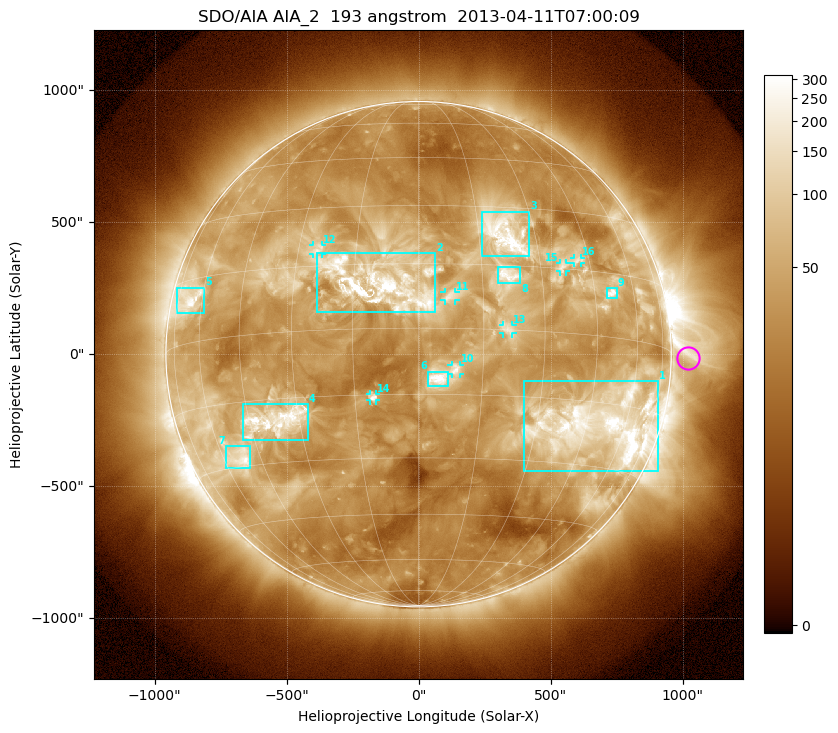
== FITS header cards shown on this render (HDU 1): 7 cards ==
TELESCOP= 'SDO/AIA'
INSTRUME= 'AIA_2'
WAVELNTH=                  193
WAVEUNIT= 'angstrom'
DATE-OBS= '2013-04-11T07:00:09.33'
CTYPE1  = 'HPLN-TAN'
CTYPE2  = 'HPLT-TAN'

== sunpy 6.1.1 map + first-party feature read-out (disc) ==
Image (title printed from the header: SDO/AIA AIA_2  193 angstrom  2013-04-11T07:00:09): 1024 x 1024 px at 2.4 arcsec/px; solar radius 957 arcsec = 399 px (full disc in frame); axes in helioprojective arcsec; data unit not stated in the header (colour bar unlabelled)
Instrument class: DISC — disc imager (sunpy class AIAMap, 193 A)
Bright regions (active regions / flare kernels): reference = the median radial profile (limb darkening/brightening removed); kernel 9 px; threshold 5 sigma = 99.9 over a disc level ~37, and >= 1.15x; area >= 12 px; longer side >= 10 px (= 24 arcsec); searched inside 0.97 R_sun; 16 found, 16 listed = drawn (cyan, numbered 1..; 7 of them under ~33 arcsec drawn as corner ticks so the feature stays visible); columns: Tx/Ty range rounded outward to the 5 arcsec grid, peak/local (2 s.f.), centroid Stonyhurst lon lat
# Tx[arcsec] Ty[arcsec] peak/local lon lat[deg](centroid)
1 395..910 -445..-100 13 +51 -20
2 -390..65 155..385 52 -9 +10
3 240..420 370..540 12 +22 +23
4 -665..-420 -325..-190 9.1 -37 -20
5 -915..-810 155..255 7.4 -67 +10
6 35..115 -120..-65 10 +5 -11
7 -730..-635 -435..-345 9.2 -52 -28
8 300..385 270..330 5.9 +21 +13
9 710..750 210..250 9.6 +51 +10
10 125..155 -75..-40 5.4 +9 -9
11 95..140 205..235 4.8 +7 +7
12 -400..-365 380..415 4.5 -25 +19
13 320..355 80..110 4.3 +21 +0
14 -185..-160 -175..-150 6 -11 -16
15 535..560 315..345 4.3 +36 +15
16 590..615 345..365 4.3 +41 +17
Off-limb structures (1.02-1.3 R_sun): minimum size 162 px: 3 found; the strongest spans PA ~230..305 deg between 1.02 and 1.3 R_sun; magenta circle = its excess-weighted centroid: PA ~270 deg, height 1.07 R_sun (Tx ~1020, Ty ~-15 arcsec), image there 2.6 x the reference